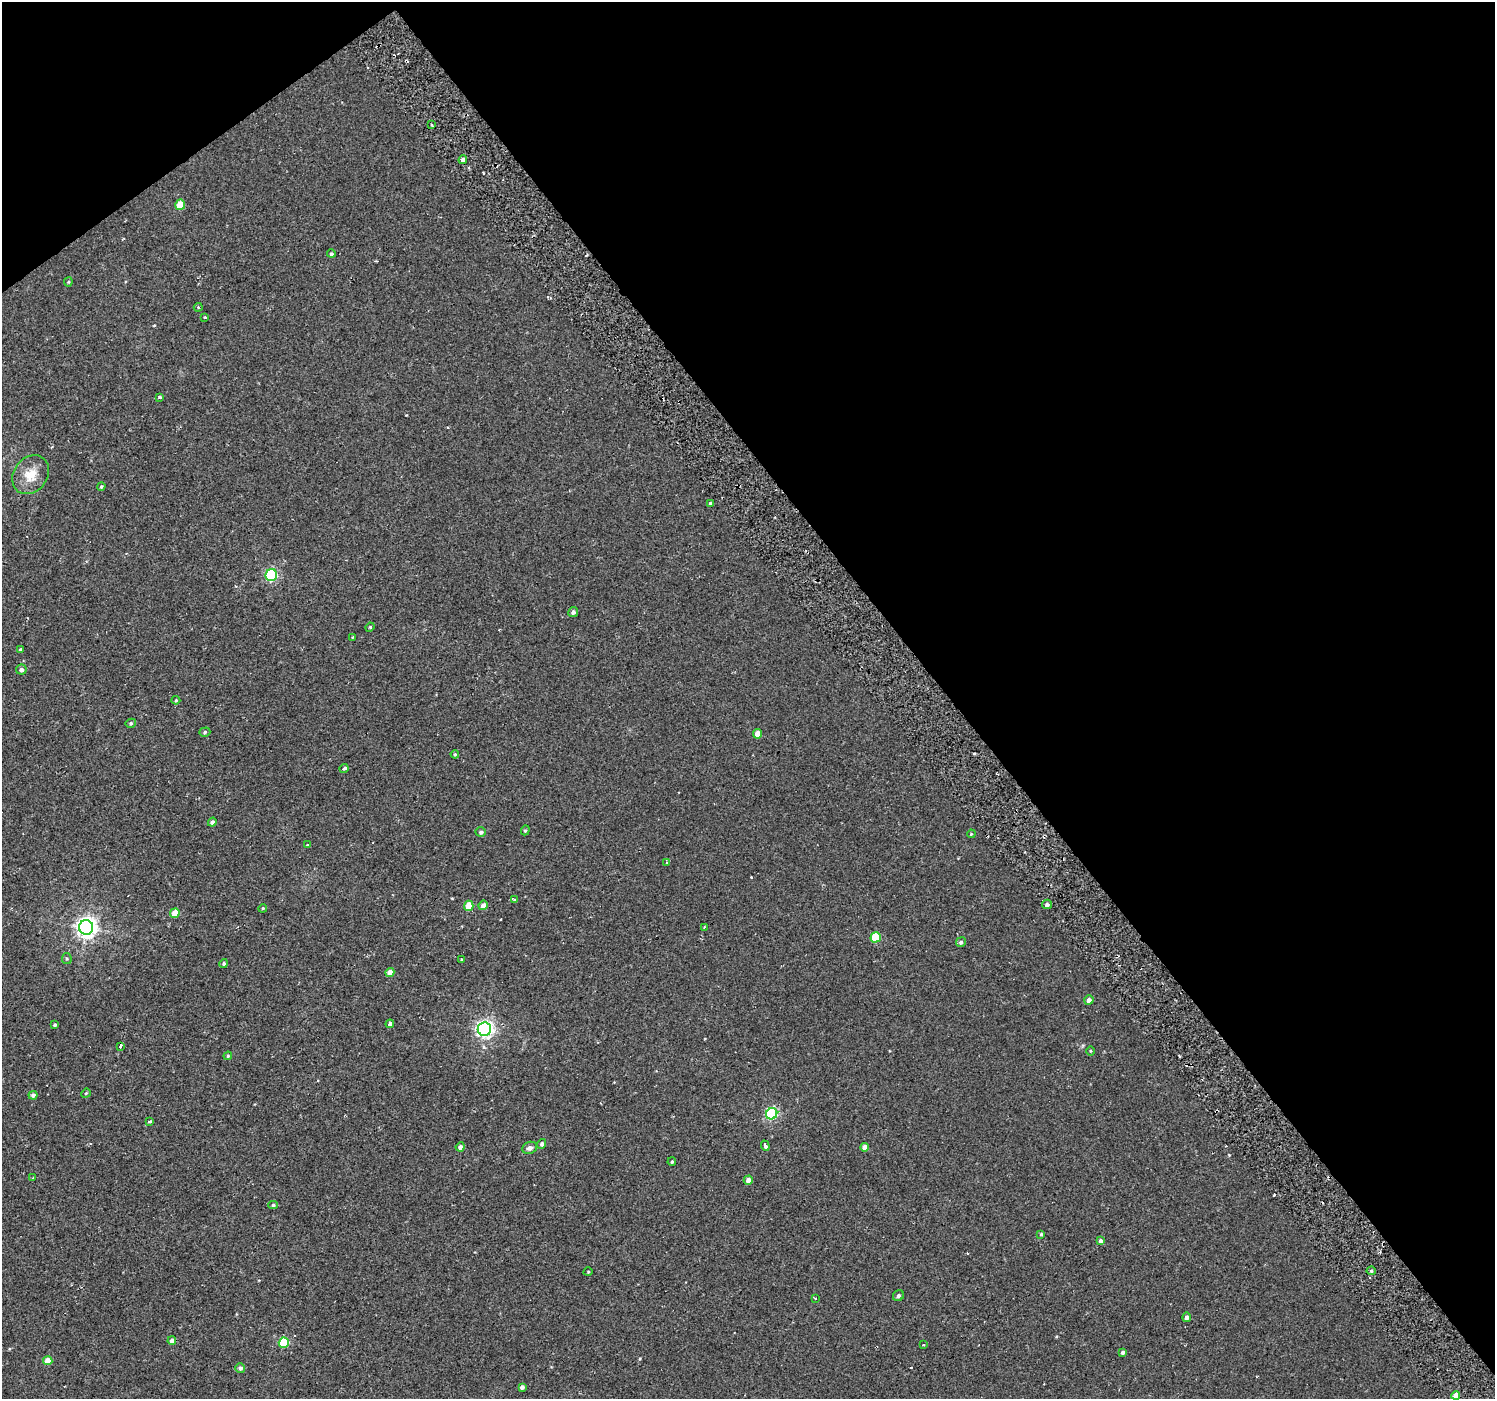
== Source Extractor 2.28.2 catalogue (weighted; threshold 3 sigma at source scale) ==
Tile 3 of 4 x 4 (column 3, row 1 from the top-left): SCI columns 3037-4529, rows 4420-5816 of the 6021 x 5949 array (HDU 1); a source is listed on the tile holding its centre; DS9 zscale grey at full resolution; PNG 1497 x 1401 px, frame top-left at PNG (2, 2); each listed source drawn as its Kron ellipse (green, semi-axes under 4 px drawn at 4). Shown black and unused: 39% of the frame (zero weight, under 2 of 3 exposures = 2% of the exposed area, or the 3 px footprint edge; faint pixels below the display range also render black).
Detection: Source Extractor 2.28.2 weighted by HDU 2 'WHT'; one run over the whole footprint, this tile lists its part. Background 0.00284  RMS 0.0057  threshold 0.0255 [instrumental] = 3 sigma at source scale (4.5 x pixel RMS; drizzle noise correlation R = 1.50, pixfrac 1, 0.0396/0.0396 arcsec/px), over >= 5 px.
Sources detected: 83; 5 cosmic-ray / hot-pixel residue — neither listed nor drawn; the other 78 listed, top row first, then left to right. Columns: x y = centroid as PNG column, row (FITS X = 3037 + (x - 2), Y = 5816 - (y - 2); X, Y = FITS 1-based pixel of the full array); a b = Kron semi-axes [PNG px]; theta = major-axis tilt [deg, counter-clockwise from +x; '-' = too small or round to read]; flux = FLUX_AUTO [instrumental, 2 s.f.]
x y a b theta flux
432 125 3 2 - 0.61
463 160 4 4 - 2.1
180 205 5 5 - 12
331 254 4 4 - 1
68 282 4 4 - 0.61
198 307 4 4 - 0.71
205 317 3 3 - 1.4
160 397 4 3 - 2
31 475 21 16 52 9.9
101 487 4 3 - 0.65
710 503 4 3 - 0.76
271 575 6 5 - 65
573 612 5 5 - 1.6
370 627 4 4 - 0.51
353 637 3 2 - 0.6
20 649 3 3 - 2.4
21 670 5 5 - 1.7
176 700 4 4 - 0.59
131 723 5 4 - 0.96
205 732 6 4 18 0.93
758 734 5 4 - 6.8
455 754 4 4 - 0.59
344 768 4 3 - 7.5
212 822 4 4 - 1.9
525 830 5 4 - 0.83
481 832 5 4 - 1.2
971 834 4 3 - 0.48
307 845 3 3 - 1.1
667 862 3 3 - 0.71
514 899 4 3 - 0.68
1047 904 5 4 - 1.8
483 905 5 4 - 3.3
469 906 5 4 - 8.7
263 908 4 3 - 0.47
175 913 5 4 - 9.6
86 927 7 7 - 320
704 927 3 3 - 0.68
876 937 5 5 - 17
961 942 5 4 - 1.4
67 959 5 5 - 0.81
462 960 3 3 - 0.98
224 964 4 4 - 0.81
390 972 4 4 - 4.9
1089 1000 5 4 - 2.4
390 1024 4 3 - 6
55 1025 3 3 - 0.89
484 1029 7 6 - 190
120 1046 4 3 - 2.7
1091 1051 5 3 - 0.51
228 1056 4 3 - 0.65
86 1093 5 4 - 0.72
33 1095 4 4 - 1.5
772 1114 6 5 - 64
150 1121 3 3 - 2.3
542 1144 5 4 - 1.4
765 1146 5 3 - 3.1
460 1147 4 4 - 2.3
864 1147 4 4 - 3.9
530 1148 8 6 23 1.8
672 1162 4 3 - 0.69
33 1178 3 3 - 1.6
748 1180 4 4 - 3.7
273 1205 5 4 - 0.99
1041 1234 3 3 - 0.73
1101 1241 4 4 - 1.8
1371 1271 4 4 - 0.91
588 1272 4 3 - 0.48
898 1296 6 5 - 1.2
815 1298 3 3 - 0.77
1187 1317 4 4 - 2
172 1341 4 4 - 2.1
284 1343 5 5 - 22
923 1345 3 2 - 0.66
1123 1352 4 4 - 1.6
48 1361 4 4 - 7.7
240 1368 5 4 - 1.7
522 1387 4 4 - 2
1456 1395 4 4 - 6